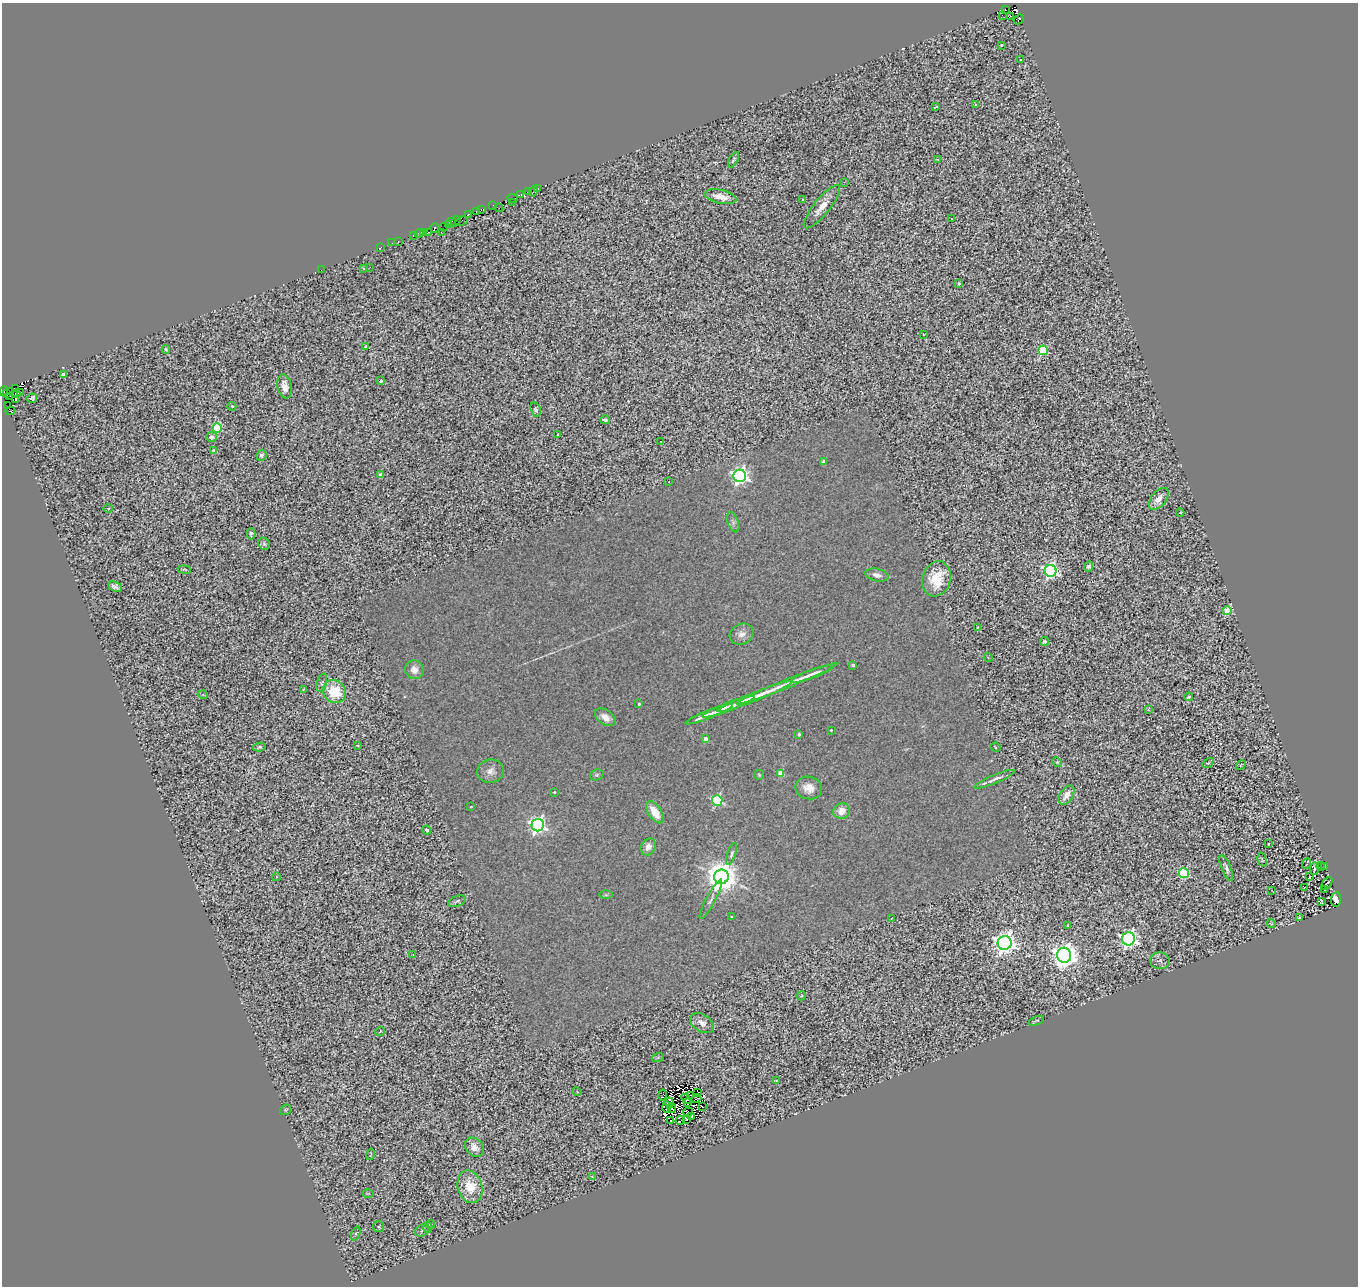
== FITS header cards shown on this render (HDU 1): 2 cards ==
NAXIS1  =                 1356
NAXIS2  =                 1284

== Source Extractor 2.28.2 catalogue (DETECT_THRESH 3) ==
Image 1356 x 1284 px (HDU 1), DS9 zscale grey, 1 PNG px = 1 image px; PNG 1360 x 1288 px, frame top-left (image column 1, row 1284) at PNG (2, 3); each listed source drawn as its Kron ellipse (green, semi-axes under 4 px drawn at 4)
Background 0.208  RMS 0.13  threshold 0.389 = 3 sigma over >= 5 px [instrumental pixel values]
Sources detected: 214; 19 with non-positive FLUX_AUTO (blend fragments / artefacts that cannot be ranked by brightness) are neither listed nor drawn; the other 195 listed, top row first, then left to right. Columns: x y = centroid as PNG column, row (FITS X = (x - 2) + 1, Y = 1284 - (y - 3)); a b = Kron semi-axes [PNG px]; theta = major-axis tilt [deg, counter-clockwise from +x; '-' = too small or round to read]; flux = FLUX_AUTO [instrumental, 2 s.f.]
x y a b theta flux
1005 10 3 2 - 280
1002 15 3 2 - 11
1011 16 3 2 - 22
1019 19 5 3 - 37
1001 45 3 2 - 9.3
1020 60 3 3 - 15
975 105 3 3 - 28
936 107 4 3 - 17
937 159 4 2 - 6.1
733 160 9 4 61 16
844 182 3 2 - 9.6
538 189 3 2 - 56
529 191 3 2 - 120
533 192 5 2 - 27
521 195 3 3 - 930
720 197 16 6 -12 110
512 198 5 2 - 130
803 200 3 3 - 8.1
512 202 3 2 - 7.8
493 206 3 2 - 370
822 207 27 8 51 110
499 208 4 2 - 110
481 209 3 2 - 65
476 211 3 2 - 4.7
468 215 4 3 - 460
952 219 3 2 - 6
451 221 3 2 - 60
456 221 6 2 55 190
462 221 6 2 21 63
448 224 3 3 - 270
444 227 4 2 - 9.8
434 228 5 3 - 300
423 232 4 3 - 1900
428 232 4 3 - 450
441 232 3 2 - 10
419 233 4 3 - 110
413 235 3 3 - 53
398 241 3 2 - 14
392 243 2 2 - 8.9
381 247 3 2 - 11
370 267 2 2 - 4.6
364 268 3 3 - 10
322 270 2 2 - 27
959 284 4 3 - 11
923 334 2 2 - 6.4
365 346 3 2 - 8.4
166 349 4 3 - 12
1043 350 5 4 - 490
63 374 3 3 - 49
381 380 3 3 - 11
284 386 12 7 -79 69
15 388 2 2 - 410
4 391 5 3 - 180
11 391 3 2 - 42
21 393 3 3 - 230
6 394 3 3 - 45
16 394 4 3 - 530
10 396 3 2 - 370
32 398 5 4 - 20
15 400 3 2 - 480
7 406 3 2 - 390
232 406 4 3 - 7.4
536 410 8 5 -73 19
10 411 5 3 - 630
605 420 4 3 - 23
217 428 5 4 - 720
558 434 3 3 - 75
211 437 5 4 - 54
661 441 2 2 - 6.3
213 450 4 3 - 13
261 455 5 5 - 25
824 461 4 3 - 52
381 475 4 3 - 36
740 476 6 6 - 3500
669 482 3 2 - 14
1159 499 13 7 51 94
108 508 5 3 - 12
1180 513 4 3 - 7.9
733 522 10 5 -70 27
251 534 5 3 - 17
264 544 6 5 - 16
1089 567 6 4 65 24
184 570 6 3 -9 10
1051 571 6 6 - 2500
877 575 12 6 -12 50
937 579 18 14 72 240
115 587 7 5 -24 31
1227 611 4 4 - 380
978 628 3 3 - 21
742 634 12 10 27 61
1045 641 4 3 - 23
988 657 4 3 - 6.5
853 665 3 3 - 19
414 670 9 9 - 63
812 674 21 4 20 57
322 683 9 5 75 17
787 684 54 4 22 130
303 690 4 2 - 6.8
334 692 12 11 - 320
203 695 5 3 - 6.9
755 696 40 4 22 130
1189 697 4 2 - 12
639 704 3 3 - 13
729 707 28 4 21 88
1149 709 3 2 - 5.4
709 714 25 3 22 86
605 717 11 7 -35 71
831 730 3 3 - 8
799 734 4 3 - 13
705 739 4 3 - 58
358 746 3 2 - 6.8
259 747 6 4 10 14
995 747 5 3 - 11
1057 762 5 4 - 12
1208 763 6 4 30 11
1241 765 5 3 - 5.3
491 771 13 11 10 65
781 774 4 4 - 170
597 775 7 5 20 16
759 775 5 5 - 11
995 779 21 4 23 51
809 788 13 11 -12 97
554 792 2 2 - 6.9
1066 795 10 6 57 78
717 801 5 5 - 960
471 807 3 2 - 7.6
841 811 8 7 - 100
655 812 12 6 -57 160
538 825 6 6 - 3500
427 830 4 3 - 30
1268 844 3 2 - 5.2
648 847 9 7 59 69
731 854 11 4 70 20
1262 860 7 4 -75 9.3
1307 863 5 2 - 10
1321 866 5 2 - 5.9
1324 866 3 2 - 6.5
1226 868 14 4 -67 34
1314 869 6 2 89 12
1184 873 5 5 - 900
276 877 4 3 - 7.1
721 877 7 7 - 17000
1309 877 3 2 - 6.6
1327 883 7 2 49 7
1305 888 3 2 - 5.8
1272 890 3 2 - 57
1325 890 3 3 - 12
606 895 7 4 1 13
711 899 22 4 62 39
1336 899 7 5 84 190
457 901 9 5 21 22
1321 901 4 2 - 7.7
731 917 3 3 - 8.5
1300 917 3 2 - 8.7
892 918 3 2 - 6.3
1271 924 4 4 - 8.2
1068 925 3 2 - 8.3
1128 939 6 6 - 3700
1005 943 7 7 - 7600
413 955 3 2 - 4.5
1064 955 7 7 - 10000
1160 961 10 8 -3 31
801 996 5 3 - 9.6
1036 1021 8 2 19 13
702 1023 13 8 -35 58
380 1032 5 3 - 8.2
658 1057 6 4 20 10
776 1080 4 3 - 6.1
577 1092 4 3 - 8
697 1092 3 2 - 9.9
662 1095 5 2 - 8.9
690 1095 3 2 - 9.7
686 1099 5 3 - 12
696 1099 5 4 - 59
688 1102 2 2 - 29
669 1103 5 2 - 4.6
667 1107 6 2 -87 37
703 1107 3 2 - 16
672 1108 5 2 - 17
285 1110 6 4 35 11
688 1112 5 2 - 6.3
691 1117 3 2 - 20
686 1119 3 3 - 21
680 1120 5 2 - 12
670 1121 3 2 - 3.3
474 1147 10 8 -46 68
370 1154 6 2 76 7.7
592 1177 3 2 - 6.5
470 1187 16 12 -74 220
368 1193 5 3 - 6.5
431 1225 4 3 - 12
378 1227 5 5 - 14
428 1228 5 4 - 15
422 1230 8 5 36 22
356 1233 7 3 69 11
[19 non-positive-flux detections neither listed nor drawn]